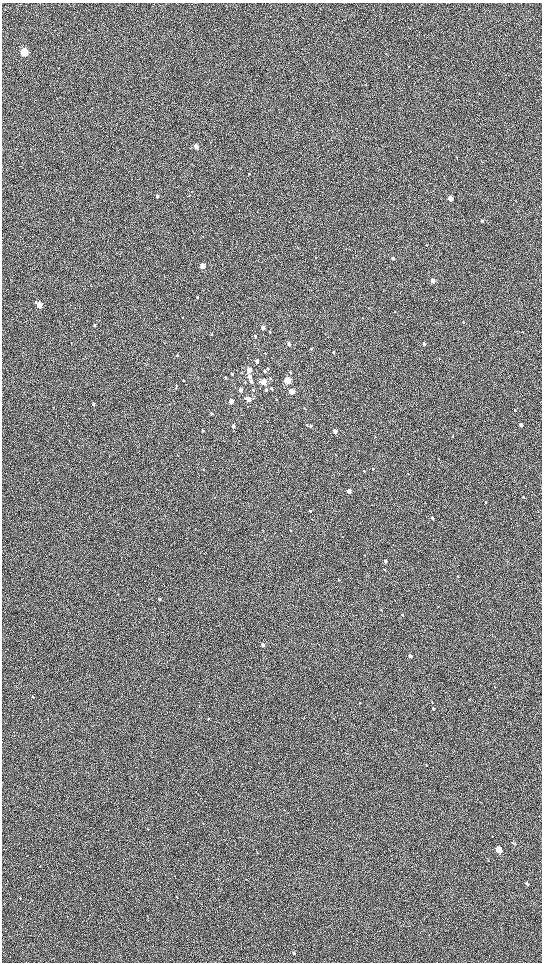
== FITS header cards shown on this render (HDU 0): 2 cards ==
NAXIS1  =                 1080 / length of data axis 1
NAXIS2  =                 1920 / length of data axis 2

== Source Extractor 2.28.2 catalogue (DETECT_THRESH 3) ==
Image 1080 x 1920 px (HDU 0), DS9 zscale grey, zoomed out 1/2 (1 PNG px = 2 x 2 image px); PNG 544 x 964 px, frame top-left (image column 1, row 1919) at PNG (2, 3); no overlay
Background 603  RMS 57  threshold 171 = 3 sigma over >= 5 px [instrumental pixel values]
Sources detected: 98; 1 cannot appear on this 1/2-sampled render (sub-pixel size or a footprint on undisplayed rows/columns) and is not listed; the other 97 listed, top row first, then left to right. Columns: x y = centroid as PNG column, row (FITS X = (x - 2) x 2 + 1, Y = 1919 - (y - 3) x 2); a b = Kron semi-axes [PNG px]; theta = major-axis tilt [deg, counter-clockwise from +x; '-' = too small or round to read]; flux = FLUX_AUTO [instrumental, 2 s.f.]
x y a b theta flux
24 52 4 3 - 920000
408 66 3 2 - 3400
366 85 3 2 - 3900
196 147 3 3 - 95000
249 173 3 2 - 8700
157 196 3 3 - 17000
450 198 3 3 - 210000
482 221 3 2 - 14000
426 245 3 2 - 4200
298 248 3 2 - 4600
315 258 3 3 - 5300
393 258 4 3 - 27000
202 266 4 3 - 230000
433 281 3 3 - 130000
197 297 3 3 - 9900
39 305 4 3 - 210000
182 317 3 2 - 6500
463 322 3 2 - 5000
95 325 3 3 - 13000
263 327 3 3 - 76000
270 332 3 2 - 11000
212 334 3 3 - 7300
255 336 3 3 - 17000
289 344 3 3 - 38000
424 344 4 3 - 31000
311 349 3 3 - 6700
334 352 3 2 - 10000
265 353 3 2 - 4800
177 355 4 3 - 8700
257 361 4 3 - 36000
268 368 4 3 - 15000
249 370 3 3 - 200000
265 371 4 3 - 18000
291 373 3 3 - 10000
232 374 4 2 - 10000
250 376 4 3 - 55000
226 377 4 3 - 12000
270 378 3 3 - 13000
183 380 3 2 - 8800
287 380 4 3 - 510000
251 381 4 3 - 27000
245 382 3 2 - 6200
264 382 4 3 - 290000
176 386 4 2 - 7200
272 388 4 3 - 15000
266 389 3 3 - 16000
241 390 4 3 - 36000
253 390 3 2 - 7300
291 391 4 3 - 180000
249 399 3 3 - 150000
276 399 3 2 - 5100
231 401 3 3 - 78000
93 404 3 3 - 18000
515 410 3 2 - 9400
211 413 4 3 - 11000
307 425 4 3 - 11000
521 425 3 2 - 44000
233 426 4 3 - 55000
311 426 4 3 - 11000
203 430 3 2 - 11000
335 431 3 2 - 77000
453 437 3 2 - 5400
373 469 3 2 - 8700
204 470 3 2 - 5300
364 471 4 2 - 7300
349 491 3 3 - 110000
523 497 3 2 - 10000
486 502 4 2 - 7000
310 511 3 2 - 16000
432 518 3 2 - 28000
312 519 3 2 - 5100
291 530 3 2 - 6400
385 561 3 3 - 34000
384 570 3 2 - 6700
458 576 3 2 - 7700
338 580 3 2 - 5900
159 599 4 3 - 15000
381 610 4 2 - 5900
201 612 3 2 - 4400
402 615 3 2 - 8900
263 645 3 3 - 32000
410 656 3 2 - 51000
495 687 3 2 - 5400
33 697 3 2 - 9500
469 699 4 2 - 6000
360 703 2 2 - 4900
433 709 3 2 - 11000
208 719 3 2 - 7000
426 765 4 2 - 6300
284 810 3 2 - 4700
148 829 3 2 - 4700
499 850 4 3 - 420000
40 866 2 1 - 3400
527 883 4 3 - 25000
176 897 3 2 - 4700
20 898 3 2 - 5900
294 953 4 3 - 18000
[1 sub-pixel or undisplayed-footprint detection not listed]